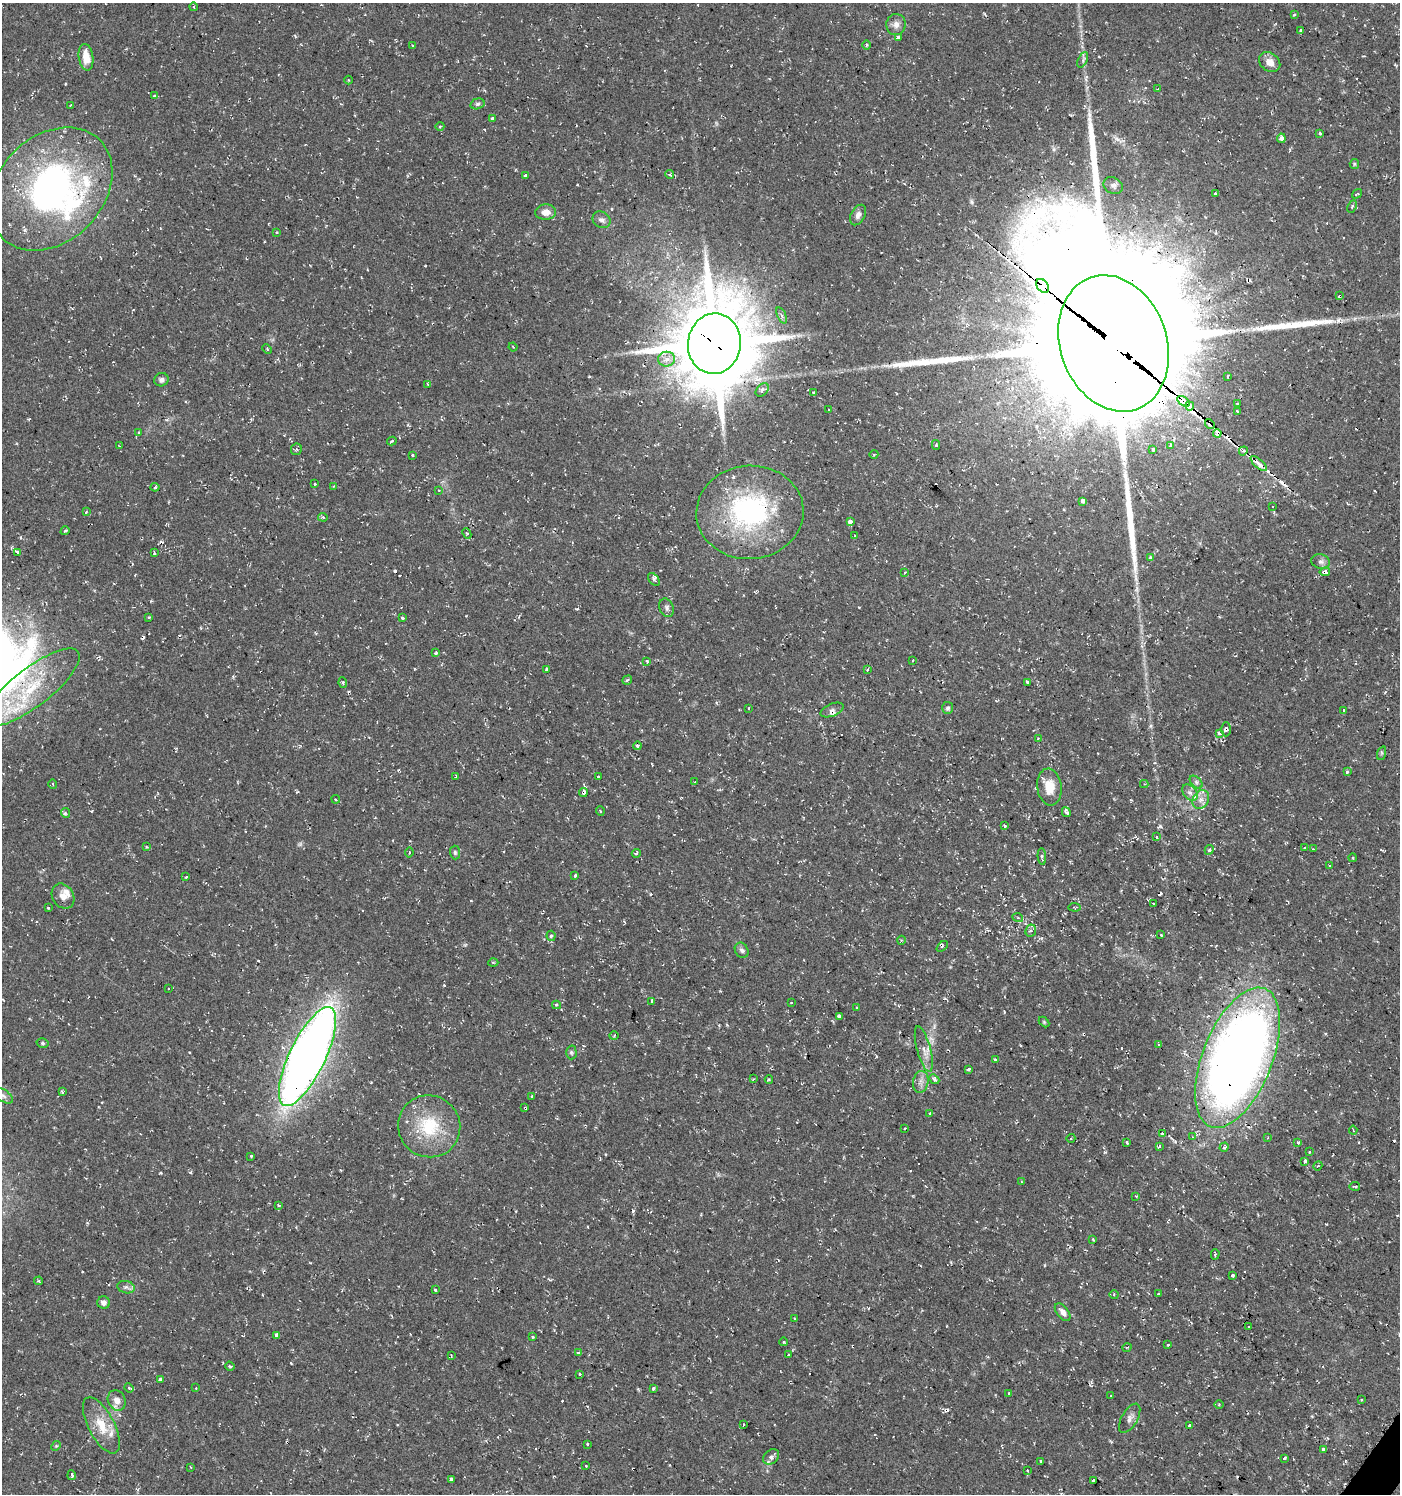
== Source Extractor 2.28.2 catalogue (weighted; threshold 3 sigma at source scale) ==
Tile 6 of 4 x 4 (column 2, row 2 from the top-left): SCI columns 1645-3042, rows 2985-4476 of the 6013 x 5974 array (HDU 1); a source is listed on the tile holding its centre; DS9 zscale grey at full resolution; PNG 1402 x 1496 px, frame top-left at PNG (2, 3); each listed source drawn as its Kron ellipse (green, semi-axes under 4 px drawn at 4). Shown black and unused: <1% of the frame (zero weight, under 2 of 3 exposures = <1% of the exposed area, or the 3 px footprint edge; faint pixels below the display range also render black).
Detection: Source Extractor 2.28.2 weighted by HDU 2 'WHT'; one run over the whole footprint, this tile lists its part. Background 0.0374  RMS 0.004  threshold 0.018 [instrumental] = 3 sigma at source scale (4.5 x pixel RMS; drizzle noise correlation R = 1.50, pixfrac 1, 0.0396/0.0396 arcsec/px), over >= 5 px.
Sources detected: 295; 2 too faint to see at this stretch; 1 inside a brighter object's white glare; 43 cosmic-ray / hot-pixel residue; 5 long thin detections or spike segments (spike, bleed or trail) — neither listed nor drawn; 9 inside a brighter listed object's ellipse — not listed separately; the other 235 listed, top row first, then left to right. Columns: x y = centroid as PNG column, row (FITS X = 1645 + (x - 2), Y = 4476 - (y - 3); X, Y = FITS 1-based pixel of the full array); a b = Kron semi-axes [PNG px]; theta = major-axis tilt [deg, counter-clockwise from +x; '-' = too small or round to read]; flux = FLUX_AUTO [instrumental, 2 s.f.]
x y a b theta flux
194 7 4 3 - 0.34
1294 15 3 3 - 0.44
896 25 10 9 - 2.3
1300 30 4 3 - 0.59
898 37 4 3 - 2
413 45 3 2 - 0.37
866 45 5 3 - 0.46
86 57 13 7 -81 6.2
1083 60 8 4 65 1
1270 62 11 9 -37 3.6
348 80 4 3 - 0.36
1158 89 3 3 - 0.26
155 96 3 3 - 1.2
477 104 7 5 16 1
71 105 4 2 - 0.39
492 119 3 3 - 1.5
440 126 4 3 - 0.34
1320 134 3 3 - 0.95
1281 138 5 4 - 2.8
1354 164 5 4 - 0.51
525 175 4 3 - 0.65
670 175 4 3 - 0.8
1113 186 10 8 -33 1.6
51 189 69 52 45 130
1215 193 4 3 - 1.4
1357 194 5 3 - 0.36
1352 207 6 4 65 0.61
546 212 10 7 4 3.5
858 215 11 7 61 1.8
601 220 9 8 - 1.7
276 232 4 4 - 0.42
1043 286 8 5 -52 440
1340 296 4 3 - 0.71
782 315 9 3 -68 0.79
1114 343 70 53 -71 25000
714 344 30 26 82 3800
513 347 4 3 - 0.4
267 349 5 3 - 0.44
666 359 8 7 - 2.5
1227 376 3 3 - 1.8
161 380 7 6 - 1.4
427 384 3 3 - 0.47
762 390 8 5 47 1.1
813 393 3 3 - 1
1183 401 7 4 -35 870
1237 404 3 3 - 0.72
1190 406 4 3 - 430
829 409 3 2 - 0.57
1237 411 3 3 - 0.64
1210 424 5 4 - 2
139 433 4 3 - 0.42
1217 433 4 3 - 4.4
392 441 5 3 - 1.2
936 445 5 4 - 0.5
119 446 3 3 - 0.52
1170 446 4 3 - 5.2
296 449 6 5 - 0.65
1153 450 3 3 - 3.2
1243 451 5 3 - 1.1
874 454 4 3 - 0.38
413 455 3 3 - 2.6
1259 463 10 4 -42 5.3
315 483 3 3 - 1.2
334 486 4 2 - 0.33
155 487 4 4 - 0.57
439 490 4 2 - 0.31
1083 501 4 3 - 4.6
1273 507 3 3 - 0.65
86 512 3 3 - 0.48
750 512 54 46 4 70
323 517 5 4 - 0.61
850 521 4 3 - 5.4
65 531 5 3 - 0.59
467 533 5 4 - 0.61
855 536 4 2 - 0.32
17 552 3 3 - 28
154 553 3 2 - 0.78
1150 558 3 3 - 1.5
1321 562 9 7 -12 1.7
1325 572 5 4 - 3.1
905 573 3 2 - 0.66
654 579 7 4 -52 1.2
667 608 9 7 -72 1.3
149 617 3 3 - 0.48
402 618 3 3 - 0.74
436 653 4 3 - 0.56
913 660 3 2 - 0.29
647 661 3 3 - 1.1
867 669 3 3 - 1.9
546 670 4 3 - 2.7
627 680 5 3 - 0.59
1027 682 3 3 - 0.57
343 683 5 2 - 0.49
32 687 58 19 38 32
748 708 3 2 - 0.65
948 708 6 5 - 0.93
832 710 12 6 23 1.6
1344 711 3 3 - 0.79
1226 729 7 4 88 0.98
1219 733 4 3 - 1.2
1038 739 4 2 - 0.59
638 746 4 3 - 1.9
1382 753 7 4 71 0.76
1347 772 4 4 - 0.62
456 776 3 2 - 0.53
598 777 3 3 - 1.2
695 782 3 2 - 0.58
1196 782 8 4 -45 0.89
53 784 5 3 - 0.35
1144 784 4 4 - 0.49
1049 787 18 12 -84 7.1
583 792 4 3 - 3.9
1190 793 9 6 -47 1.7
336 799 4 3 - 0.44
1201 799 10 8 58 2.3
600 811 5 3 - 0.3
1066 812 5 3 - 2.7
65 813 5 3 - 0.59
1004 826 4 3 - 1.2
1157 837 3 3 - 0.77
146 847 3 2 - 0.52
1305 848 3 3 - 0.96
1313 849 3 2 - 0.34
1209 850 5 4 - 0.7
455 852 7 5 -88 0.76
409 853 5 3 - 0.53
636 853 4 3 - 0.9
1042 857 8 4 -86 1.3
1353 858 4 3 - 0.35
1330 865 3 2 - 0.35
575 875 3 3 - 1.3
186 877 3 3 - 1
63 896 13 10 -56 3
1153 903 4 3 - 0.51
1075 907 6 2 -4 0.37
48 908 3 3 - 0.87
1018 918 5 3 - 0.47
1031 931 6 5 - 1.1
1161 935 3 3 - 0.58
551 936 5 4 - 0.64
901 940 4 3 - 0.37
942 946 6 3 43 0.74
742 950 8 6 -58 1.2
493 962 5 3 - 0.43
169 988 3 2 - 0.74
652 1001 4 3 - 1.2
791 1002 2 2 - 0.32
556 1005 4 4 - 0.62
857 1007 3 2 - 0.39
839 1017 3 3 - 12
1044 1022 6 4 -46 0.44
614 1036 4 3 - 0.47
42 1043 6 4 -16 0.7
1158 1044 4 3 - 0.65
924 1049 23 7 -75 3.6
571 1052 7 5 -89 0.77
307 1056 54 18 64 450
1238 1058 74 35 68 480
995 1059 4 4 - 0.46
968 1070 3 3 - 2
753 1079 4 3 - 0.43
934 1079 5 4 - 1.2
769 1080 4 3 - 0.42
921 1082 11 7 80 2.2
62 1092 4 3 - 0.7
3 1095 11 6 -34 1.7
532 1097 3 3 - 1.3
525 1108 3 3 - 0.65
929 1113 3 3 - 0.4
429 1126 31 30 - 22
905 1128 3 2 - 0.39
1353 1130 4 3 - 0.43
1163 1133 4 3 - 4
1193 1137 4 3 - 0.6
1071 1138 4 4 - 0.59
1268 1138 4 2 - 0.34
1127 1143 3 3 - 1.9
1298 1143 4 3 - 0.76
1159 1146 3 3 - 2.6
1224 1147 5 4 - 0.85
1309 1152 3 2 - 0.46
251 1156 3 2 - 1.3
1305 1161 4 3 - 1.4
1318 1166 5 4 - 0.5
1021 1182 2 2 - 0.37
1355 1186 5 3 - 0.48
1136 1196 3 2 - 0.55
279 1205 4 3 - 0.51
1093 1239 3 2 - 0.42
1215 1254 5 3 - 0.62
1232 1276 3 3 - 2.8
39 1281 4 3 - 0.49
126 1287 9 6 -13 1.2
435 1290 3 3 - 1.3
1158 1294 3 3 - 0.72
1114 1295 4 4 - 0.47
104 1302 6 6 - 1.6
1063 1312 10 5 -52 2.4
794 1319 3 3 - 0.45
1249 1327 3 2 - 0.52
277 1335 4 4 - 6
532 1337 3 3 - 2.2
784 1342 4 3 - 0.36
1168 1345 3 2 - 0.52
1127 1347 5 3 - 0.37
578 1353 4 3 - 0.92
451 1355 3 2 - 0.33
789 1355 3 2 - 0.67
230 1366 5 3 - 0.61
580 1375 4 3 - 0.99
160 1380 4 3 - 6.8
129 1388 5 4 - 1.4
196 1388 3 3 - 0.32
653 1388 3 3 - 0.59
1009 1394 3 3 - 1.1
1110 1396 3 2 - 0.4
117 1400 10 8 -63 3.2
1361 1400 4 2 - 0.38
1219 1405 4 3 - 0.35
1130 1418 16 8 59 2.3
744 1424 3 2 - 1.1
101 1425 31 13 -62 9.3
1189 1426 4 3 - 0.71
587 1444 3 3 - 1.3
56 1446 5 4 - 0.44
1323 1450 3 3 - 4.3
771 1457 9 6 43 2.1
1284 1458 3 3 - 2.2
1041 1461 3 2 - 0.86
586 1466 3 3 - 0.66
190 1467 3 2 - 0.44
1027 1470 2 2 - 0.42
72 1475 5 3 - 1.9
451 1479 4 3 - 12
1094 1480 4 3 - 3.6
Overlapping masked pixels (flux is a lower limit): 18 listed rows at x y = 1043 286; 1340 296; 1114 343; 714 344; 1183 401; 1190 406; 1210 424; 1217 433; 1259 463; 750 512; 1325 572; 32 687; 1226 729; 583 792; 1042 857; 307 1056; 1238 1058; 525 1108
Isophote crosses this tile's border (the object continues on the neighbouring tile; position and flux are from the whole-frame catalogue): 2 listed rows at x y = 32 687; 3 1095
Unlisted compact peaks at least as high as the median listed source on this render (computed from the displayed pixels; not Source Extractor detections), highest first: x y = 1160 826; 160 1173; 1105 1152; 190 1172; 291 1363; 577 609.